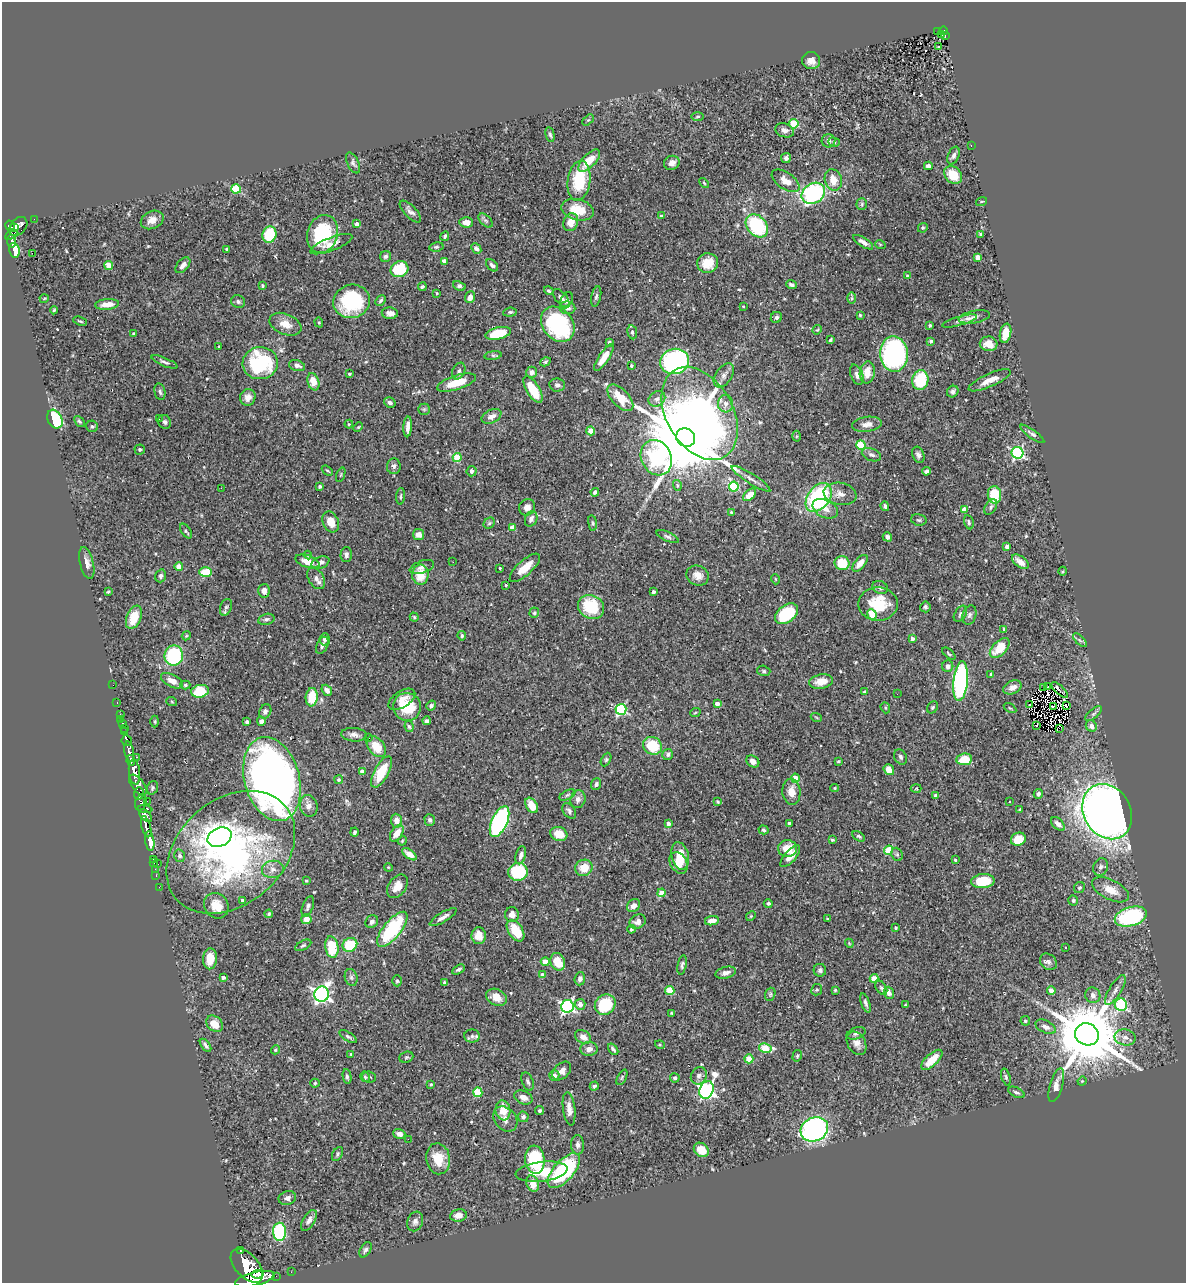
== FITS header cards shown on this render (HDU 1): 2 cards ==
NAXIS1  =                 1184
NAXIS2  =                 1281

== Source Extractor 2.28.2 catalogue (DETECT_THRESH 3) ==
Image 1184 x 1281 px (HDU 1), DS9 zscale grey, 1 PNG px = 1 image px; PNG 1188 x 1285 px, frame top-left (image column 1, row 1281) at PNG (2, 2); each listed source drawn as its Kron ellipse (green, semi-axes under 4 px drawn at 4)
Background 0.449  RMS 0.024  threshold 0.0735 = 3 sigma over >= 5 px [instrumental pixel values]
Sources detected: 530; of the 530, the 500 brightest by FLUX_AUTO listed and drawn (30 fainter detections omitted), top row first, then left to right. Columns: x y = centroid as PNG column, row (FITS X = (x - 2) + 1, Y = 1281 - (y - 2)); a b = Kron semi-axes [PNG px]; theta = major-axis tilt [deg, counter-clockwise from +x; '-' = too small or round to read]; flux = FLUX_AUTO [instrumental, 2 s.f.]
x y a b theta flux
938 31 2 2 - 5.6
944 31 4 4 - 67
942 34 3 2 - 6.7
945 35 4 2 - 22
939 46 3 2 - 3.4
811 61 9 8 - 12
698 117 6 3 1 2
588 120 7 4 42 2.3
794 124 5 4 - 74
785 130 9 7 -18 7.8
550 134 8 4 -79 3.5
828 141 7 6 - 6.6
834 142 6 4 -19 2.9
971 145 3 2 - 2.7
953 156 9 5 67 5.1
786 158 5 5 - 4.1
589 161 14 6 45 31
353 163 11 5 -64 4.8
672 163 8 7 - 11
928 166 4 4 - 7.7
953 175 10 8 -46 33
833 180 11 8 -72 23
579 181 20 11 82 76
786 181 16 8 -34 17
704 183 6 3 -46 1.7
236 189 5 4 - 76
813 193 12 9 33 230
982 201 6 2 19 1.4
862 204 6 5 - 2.6
578 210 16 10 -14 38
410 211 14 6 -46 6.8
661 216 4 3 - 3.6
34 219 2 2 - 5.2
152 220 12 8 26 14
485 220 8 5 -43 3.4
466 222 7 5 -3 12
571 222 9 7 70 17
357 224 4 3 - 9.4
10 226 6 4 -58 360
18 226 11 7 50 410
757 226 13 9 -50 130
14 227 3 3 - 100
923 228 5 4 - 2.4
322 234 19 15 74 100
981 234 4 3 - 2.4
11 235 7 3 30 220
269 235 8 7 - 58
445 236 5 3 - 3.3
12 241 6 4 -85 190
863 242 11 4 -33 8.4
331 244 22 6 21 12
880 244 5 3 - 1.6
436 247 7 4 9 2.9
227 249 3 3 - 3.5
476 249 6 4 -48 4.8
14 250 7 5 -77 32
32 253 2 2 - 820
386 256 6 5 - 4.2
977 257 4 4 - 20
444 261 4 3 - 12
708 263 10 9 - 31
109 265 4 4 - 36
183 265 9 5 48 10
492 265 7 4 -46 4.7
399 269 9 7 23 85
907 276 3 3 - 3.1
791 285 5 3 - 3.6
263 286 3 3 - 2.5
459 286 6 4 -23 5.1
422 287 4 3 - 2.7
549 291 5 4 - 2.6
437 293 4 3 - 1.8
470 297 6 5 - 11
596 297 10 4 77 3.7
561 298 11 5 -50 7.7
852 298 6 4 90 2.5
44 299 4 3 - 1.4
567 300 8 5 63 5
352 301 18 16 17 110
381 301 6 4 46 3.2
238 302 7 6 - 4.6
107 304 12 5 5 16
743 306 3 3 - 1.5
568 308 8 6 -8 8.2
54 310 4 4 - 2.1
510 312 7 4 6 3.5
390 313 8 5 -5 9.1
860 315 4 4 - 1.8
776 317 6 5 - 3.3
974 317 16 6 10 8.4
80 321 7 3 -19 2.1
959 321 18 4 16 6.3
319 322 5 4 - 2.1
285 324 17 10 -23 20
558 324 19 15 -52 190
930 325 3 3 - 1.9
817 330 5 4 - 1.7
632 332 7 5 -81 3.8
498 333 13 6 13 47
1006 333 10 5 78 23
133 334 3 3 - 1.8
830 340 4 3 - 2.5
931 341 3 3 - 2.7
609 342 3 3 - 3.8
989 344 9 7 -3 14
219 347 3 3 - 1.9
894 354 17 14 -87 350
493 355 8 4 8 3.1
604 358 16 5 56 24
675 361 14 12 16 350
164 362 14 4 -22 5.1
545 362 5 4 - 2.8
260 363 17 16 - 160
297 366 8 5 -16 6
631 366 4 3 - 2.4
459 371 9 6 65 4.8
531 372 5 5 - 6.9
867 372 11 7 82 23
349 374 3 2 - 1.8
724 375 13 8 56 8.9
857 375 10 6 -68 7.7
920 380 10 8 80 89
990 380 23 6 24 16
313 382 9 5 -72 21
456 383 20 7 17 37
557 385 8 6 -9 5.7
533 390 15 6 -59 42
160 392 8 5 -79 4
953 392 6 5 - 4.5
248 397 8 7 - 10
620 398 16 8 -46 40
657 399 9 7 35 7.7
390 403 6 5 - 4.6
726 404 9 7 -84 9.2
424 409 6 5 - 2.7
700 414 50 33 -60 1400
491 416 10 6 26 9.7
55 419 10 7 -62 110
159 419 2 2 - 1.4
79 421 6 4 -49 2.7
165 422 7 6 - 4.6
349 424 4 4 - 1.5
867 424 15 7 8 11
92 426 6 5 - 2.9
358 427 5 3 - 1.5
408 427 10 4 87 9.3
591 431 4 4 - 24
1032 434 14 4 -36 4.9
796 436 5 3 - 1.8
686 437 10 9 - 38000
861 445 5 4 - 67
140 449 5 5 - 3.1
1017 453 6 5 - 280
871 455 10 6 -21 6
918 455 8 5 -69 5.5
457 457 4 4 - 45
656 458 18 15 -64 490
394 466 8 7 - 4.8
327 470 6 3 -36 2
472 471 5 5 - 6
926 471 4 3 - 4.1
341 475 7 2 69 1.6
751 479 23 5 -32 9.4
677 485 5 3 - 1.9
320 486 3 3 - 3.4
734 487 5 5 - 95
221 488 3 2 - 2.7
595 492 4 4 - 6.7
840 494 16 11 -11 16
750 495 8 4 42 19
994 495 9 6 -80 56
401 496 8 3 85 2.3
819 497 16 11 54 220
885 506 5 4 - 4.1
527 507 8 8 - 8.9
991 507 8 5 60 4.4
825 509 13 8 -26 16
964 509 4 4 - 18
731 513 3 3 - 4.1
531 519 8 6 68 7.3
919 520 8 5 -14 3.5
331 522 11 7 -67 21
969 522 7 4 -77 3.3
489 523 6 5 - 2.5
592 523 8 4 -82 2.4
512 528 4 4 - 17
186 531 8 4 -56 3.3
419 534 5 5 - 12
668 537 12 4 -24 4.5
887 537 5 4 - 5.5
1007 547 4 4 - 5.1
308 555 4 4 - 2.6
346 555 7 6 - 5.2
307 561 12 6 -18 18
453 562 3 2 - 2.7
1020 562 9 5 -38 11
87 563 16 6 -76 11
320 563 9 5 23 7
842 563 7 7 - 49
860 563 10 5 50 15
179 567 4 4 - 28
422 567 13 6 19 7.3
500 568 3 3 - 2.3
525 568 19 7 42 25
1063 571 4 3 - 1.5
206 572 6 4 3 42
420 575 10 8 -87 31
698 575 11 9 -23 14
161 576 6 5 - 4.4
316 578 12 7 -58 8.7
775 579 5 3 - 1.4
506 585 4 3 - 1.8
880 587 8 6 -24 5.7
264 591 6 6 - 9.4
108 592 3 3 - 2.1
653 592 3 3 - 5
878 604 20 17 0 62
226 607 8 5 69 4.7
591 607 13 11 -30 77
925 607 5 5 - 3.5
534 613 5 5 - 2.2
786 614 13 8 38 93
872 614 5 4 - 37
960 614 9 5 56 4
969 615 10 7 71 5.5
134 617 12 7 68 34
414 617 4 4 - 2.2
266 619 8 5 14 4.1
1004 630 4 3 - 2.6
186 636 5 3 - 1.7
462 636 5 3 - 2.4
325 639 6 5 - 4.6
912 639 3 3 - 5.9
1080 640 9 3 -45 3.1
322 645 9 5 63 6
1000 648 12 7 46 38
949 654 8 3 -41 2.3
174 656 10 9 - 120
948 666 6 5 - 6
764 671 7 5 -17 3
991 674 3 3 - 3.7
172 681 12 6 -27 12
961 681 20 7 84 330
821 682 12 7 11 21
113 685 2 2 - 6.2
185 685 5 4 - 2.3
1012 687 9 6 26 8.8
1043 687 3 2 - 2.3
1048 687 3 3 - 1.4
327 690 6 4 -49 8.7
1060 690 10 2 -44 2.1
200 691 9 6 10 57
864 692 4 4 - 4.2
897 694 2 2 - 2.5
312 697 9 6 85 38
402 699 15 8 33 13
117 702 3 2 - 11
172 702 5 3 - 1.4
717 704 4 4 - 14
1029 705 3 2 - 1.4
431 706 5 4 - 3.8
1053 706 4 2 - 2.6
1066 706 4 2 - 1.5
407 707 14 14 - 60
932 707 6 5 - 2.6
885 708 5 4 - 2.1
1010 708 7 3 -31 1.5
621 709 5 5 - 170
265 711 7 6 - 4.2
695 713 5 3 - 1.7
120 714 2 2 - 7.7
1094 714 10 5 39 4.1
816 717 5 3 - 1.5
121 719 2 2 - 5.3
155 721 6 3 90 1.8
261 721 4 4 - 6.4
427 721 4 3 - 4.4
247 722 4 3 - 3.1
122 723 3 3 - 28
1036 725 4 2 - 3
409 726 6 4 -82 3
1091 726 6 5 - 8.7
125 728 3 2 - 6.4
1059 728 3 2 - 1200
125 732 3 3 - 110
354 735 13 6 -4 7.5
368 738 4 3 - 2.9
127 741 5 5 - 270
652 746 10 8 -34 57
376 747 12 8 -51 29
129 751 10 4 -80 960
668 755 5 5 - 3.9
137 757 3 2 - 21
900 757 8 6 -65 4.3
964 759 8 6 6 36
606 760 7 4 63 2.8
131 761 5 3 - 350
753 761 7 5 -36 7.5
838 761 4 3 - 1.8
889 770 6 5 - 17
362 771 4 4 - 11
134 772 12 5 -84 2400
381 772 17 7 62 44
795 778 4 4 - 22
272 779 43 27 -74 1200
339 780 4 4 - 2.9
596 784 6 5 - 4.8
138 785 12 6 -52 1000
152 788 7 5 69 3
835 788 4 4 - 1.5
916 788 5 3 - 1.7
791 792 13 9 -85 18
139 793 6 5 - 380
1038 794 5 4 - 5.1
567 795 8 4 27 3.1
936 795 4 4 - 8.8
578 799 9 7 74 7.3
147 801 2 2 - 12
718 802 4 3 - 2
1009 802 3 3 - 5.4
141 803 8 5 71 340
532 805 8 5 -57 23
309 806 11 9 -77 9.9
145 809 7 4 -4 290
1020 810 3 2 - 1.7
569 811 8 5 -54 5.2
1107 812 29 23 -60 1600
146 815 8 4 -46 430
430 820 6 5 - 3.6
396 821 7 5 -85 12
499 822 16 7 65 280
668 823 4 4 - 6.3
789 823 3 3 - 4.9
1058 824 8 5 -45 7.3
146 827 11 4 -74 1100
764 830 5 4 - 2.7
354 832 5 3 - 3.3
397 833 9 5 56 17
559 834 9 7 -16 27
859 836 7 4 -31 3
219 837 12 9 25 1700
1018 839 7 6 - 31
832 840 3 3 - 2
150 841 10 4 -82 2500
402 841 5 3 - 1.6
787 848 9 8 - 27
889 850 4 4 - 62
231 852 72 52 41 560
409 854 8 4 -37 12
897 854 7 5 -69 3.4
521 855 9 5 76 6.2
179 856 6 5 - 5.2
680 856 14 8 -78 29
790 856 13 5 48 14
153 859 2 2 - 9
955 860 3 2 - 1.8
154 863 3 3 - 13
679 863 11 8 -60 20
158 864 3 3 - 55
388 867 4 3 - 1.5
1101 867 9 7 71 6.2
584 868 9 8 - 24
155 869 2 2 - 9.3
273 869 11 8 7 10
518 872 10 9 - 83
156 875 3 2 - 17
306 881 4 3 - 1.7
983 881 11 7 6 56
397 886 13 8 54 18
159 887 2 2 - 7.5
1079 888 6 5 - 2.7
1110 890 20 9 -27 24
661 893 4 4 - 28
242 900 3 3 - 4.2
1073 900 5 5 - 2.7
768 903 4 4 - 3.7
216 906 13 11 -51 26
308 906 11 5 70 5.1
633 906 7 5 45 8.7
269 914 4 4 - 2.3
512 915 7 7 - 9.7
751 916 5 4 - 1.8
443 917 15 4 31 8.5
1131 917 16 9 15 160
306 919 5 5 - 17
827 919 3 2 - 1.8
712 921 7 4 10 13
372 922 7 6 - 6.2
638 922 8 6 29 9.4
896 928 3 3 - 1.7
392 929 21 8 50 130
631 929 4 4 - 2.4
516 931 12 7 -57 42
479 936 8 7 - 19
849 943 4 3 - 1.4
303 945 9 4 28 3.1
350 945 7 6 - 60
332 947 11 6 -80 57
1065 947 3 2 - 1.7
210 959 10 7 86 24
545 962 4 4 - 26
558 962 9 7 -71 35
1048 962 9 7 -44 5.8
682 965 10 4 79 3.6
458 969 7 4 31 3.5
820 970 6 6 - 4.5
726 973 10 5 15 8.6
542 975 4 4 - 7.4
223 977 4 3 - 4.7
351 977 8 6 -74 4.4
874 978 4 4 - 30
580 979 6 5 - 6
397 981 5 4 - 2.3
445 983 4 3 - 2.8
881 988 8 5 -57 3.3
670 990 4 4 - 56
817 990 6 5 - 2.5
835 990 3 3 - 1.5
1051 990 4 4 - 10
1115 990 17 6 58 9
889 993 6 5 - 6
321 994 8 7 - 590
770 994 7 5 70 2.7
1093 995 8 7 - 7.8
496 997 11 8 -25 20
865 1003 10 4 -71 4.4
580 1004 5 5 - 13
605 1005 11 9 42 75
905 1005 3 2 - 1.4
1121 1005 6 6 - 170
567 1006 6 6 - 310
671 1013 4 3 - 1.5
1025 1021 5 4 - 2.6
215 1024 9 7 -45 20
1046 1027 11 6 -26 9.3
856 1033 10 5 19 5.3
1087 1034 12 11 - 18000
472 1036 8 6 0 5.6
348 1037 10 4 -32 3.9
583 1037 9 6 -33 11
1125 1037 10 8 -11 9.4
857 1043 12 9 -62 11
205 1045 8 3 -53 4.3
660 1045 5 3 - 1.7
765 1048 6 4 -9 61
589 1049 9 7 5 8.8
613 1049 6 3 -53 3.3
275 1050 5 4 - 2.2
351 1054 4 4 - 1.7
797 1056 6 4 75 2.6
406 1057 7 5 21 2.7
749 1059 4 4 - 44
932 1060 13 6 43 27
562 1071 11 7 44 10
554 1075 5 5 - 6.3
347 1076 7 4 -81 3.7
699 1076 9 7 60 5.9
365 1077 5 4 - 2.2
369 1077 7 5 -6 3.2
622 1077 8 4 64 2.6
1006 1077 9 4 -73 3.3
675 1078 5 4 - 3.7
1082 1081 4 4 - 1.6
528 1082 9 5 -68 4.4
315 1083 5 4 - 2.1
431 1084 3 3 - 2.5
1056 1085 17 6 73 15
594 1086 4 3 - 3.7
707 1090 9 7 65 560
478 1092 5 4 - 66
1016 1092 9 5 -26 4.2
523 1097 9 6 -23 9.8
569 1109 17 6 -83 12
503 1110 10 7 -81 24
540 1110 4 4 - 2.7
523 1117 5 5 - 4.4
505 1119 14 10 -47 11
814 1129 14 11 26 430
399 1134 6 4 -18 6.6
408 1139 2 2 - 19
578 1145 10 6 -88 6.5
701 1150 8 6 -41 27
337 1154 8 4 61 2.9
438 1159 15 12 -80 32
535 1160 14 9 -84 110
564 1171 21 10 48 200
542 1172 26 10 7 44
533 1183 8 6 -70 18
287 1198 9 7 15 5.8
458 1215 8 6 11 10
309 1220 12 6 58 6.9
415 1221 10 7 69 6.7
280 1232 9 6 -88 140
365 1250 8 5 59 4.7
240 1251 3 3 - 64
247 1266 20 11 -48 4200
291 1272 2 2 - 6.4
257 1274 6 3 9 650
276 1276 2 2 - 9.3
255 1279 20 6 13 3300
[30 fainter detections neither listed nor drawn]